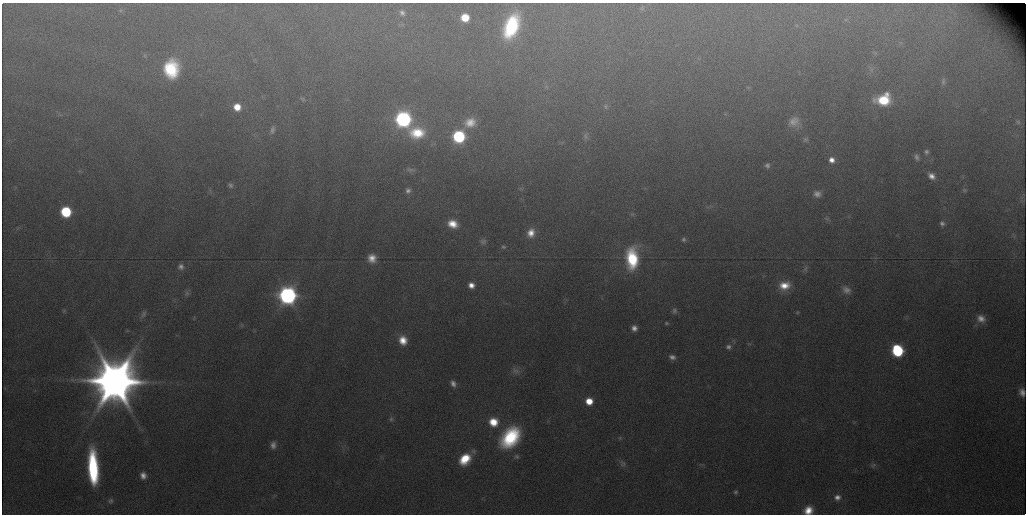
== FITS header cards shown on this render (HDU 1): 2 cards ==
NAXIS1  =                 1024 / length of original image axis
NAXIS2  =                  512 / length of original image axis

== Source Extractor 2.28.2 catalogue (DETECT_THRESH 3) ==
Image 1024 x 512 px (HDU 1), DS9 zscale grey, 1 PNG px = 1 image px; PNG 1028 x 516 px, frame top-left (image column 1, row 512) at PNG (2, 3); no overlay
Background 798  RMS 8.4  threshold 25.2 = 3 sigma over >= 5 px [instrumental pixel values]
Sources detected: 70; all 70 listed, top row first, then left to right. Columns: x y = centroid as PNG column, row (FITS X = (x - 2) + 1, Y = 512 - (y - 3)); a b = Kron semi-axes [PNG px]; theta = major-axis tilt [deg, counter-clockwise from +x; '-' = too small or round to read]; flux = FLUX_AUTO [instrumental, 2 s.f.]
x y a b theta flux
402 13 7 6 - 1.5e+03
465 17 6 6 - 1.4e+04
511 26 22 12 69 4.4e+04
171 69 19 16 89 2.8e+04
943 81 9 6 83 1.2e+03
302 99 8 3 -45 6.9e+02
883 100 14 11 15 2.1e+04
605 106 6 4 90 9.0e+02
237 107 7 6 - 8.1e+03
403 119 8 8 - 1.9e+05
794 121 14 12 23 5.1e+03
1018 122 7 4 -45 9.3e+02
470 123 14 11 18 6.9e+03
272 130 10 5 77 1.5e+03
417 133 21 15 -5 1.9e+04
585 136 7 5 -88 1.4e+03
459 137 7 7 - 7.3e+04
805 139 7 5 1 1.1e+03
926 152 6 5 - 1.1e+03
916 157 8 5 -66 1.5e+03
832 160 7 7 - 3.5e+03
767 165 6 6 - 1.3e+03
410 170 12 5 -3 1.6e+03
931 176 8 6 -38 3.1e+03
230 185 7 5 -47 1.3e+03
408 190 7 7 - 1.9e+03
964 190 6 4 -45 7.1e+02
817 194 9 8 - 2.8e+03
66 212 7 7 - 4.3e+04
942 223 7 6 - 1.5e+03
453 224 11 8 -22 7.4e+03
531 233 11 9 70 5.5e+03
684 239 6 6 - 1.2e+03
483 241 9 7 1 1.7e+03
503 247 6 4 -4 8.7e+02
372 258 10 9 - 5.4e+03
632 259 21 12 -88 3.1e+04
181 267 7 7 - 2.2e+03
471 285 6 6 - 3.7e+03
784 286 14 10 9 8.8e+03
846 290 13 9 -33 3.5e+03
187 293 6 6 - 1.2e+03
287 295 8 8 - 3.0e+05
674 311 7 7 - 1.4e+03
143 314 11 6 59 1.5e+03
981 318 11 10 - 4.5e+03
666 323 4 4 - 6.3e+02
634 328 6 6 - 2.7e+03
403 340 11 9 -72 7.2e+03
728 347 7 6 - 1.6e+03
897 351 8 7 - 6.1e+04
672 357 8 6 -12 2.1e+03
516 371 12 7 -18 2.8e+03
115 381 13 13 - 2.9e+06
453 383 8 6 -62 2.4e+03
1022 392 9 6 -77 3.1e+03
589 401 6 6 - 8.2e+03
391 419 6 6 - 1.1e+03
493 422 10 10 - 9.9e+03
510 437 24 16 51 4.0e+04
273 445 9 7 85 2.5e+03
465 459 13 9 46 1.4e+04
623 464 9 6 -59 1.8e+03
873 465 8 6 45 1.2e+03
93 468 32 9 -86 5.2e+04
143 475 7 6 - 3.1e+03
735 492 6 4 3 9.4e+02
837 497 8 7 - 2.9e+03
111 501 8 7 - 1.4e+03
808 510 10 9 - 7.1e+03
At the frame edge (FLAGS 8, measured only in part): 2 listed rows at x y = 1022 392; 808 510